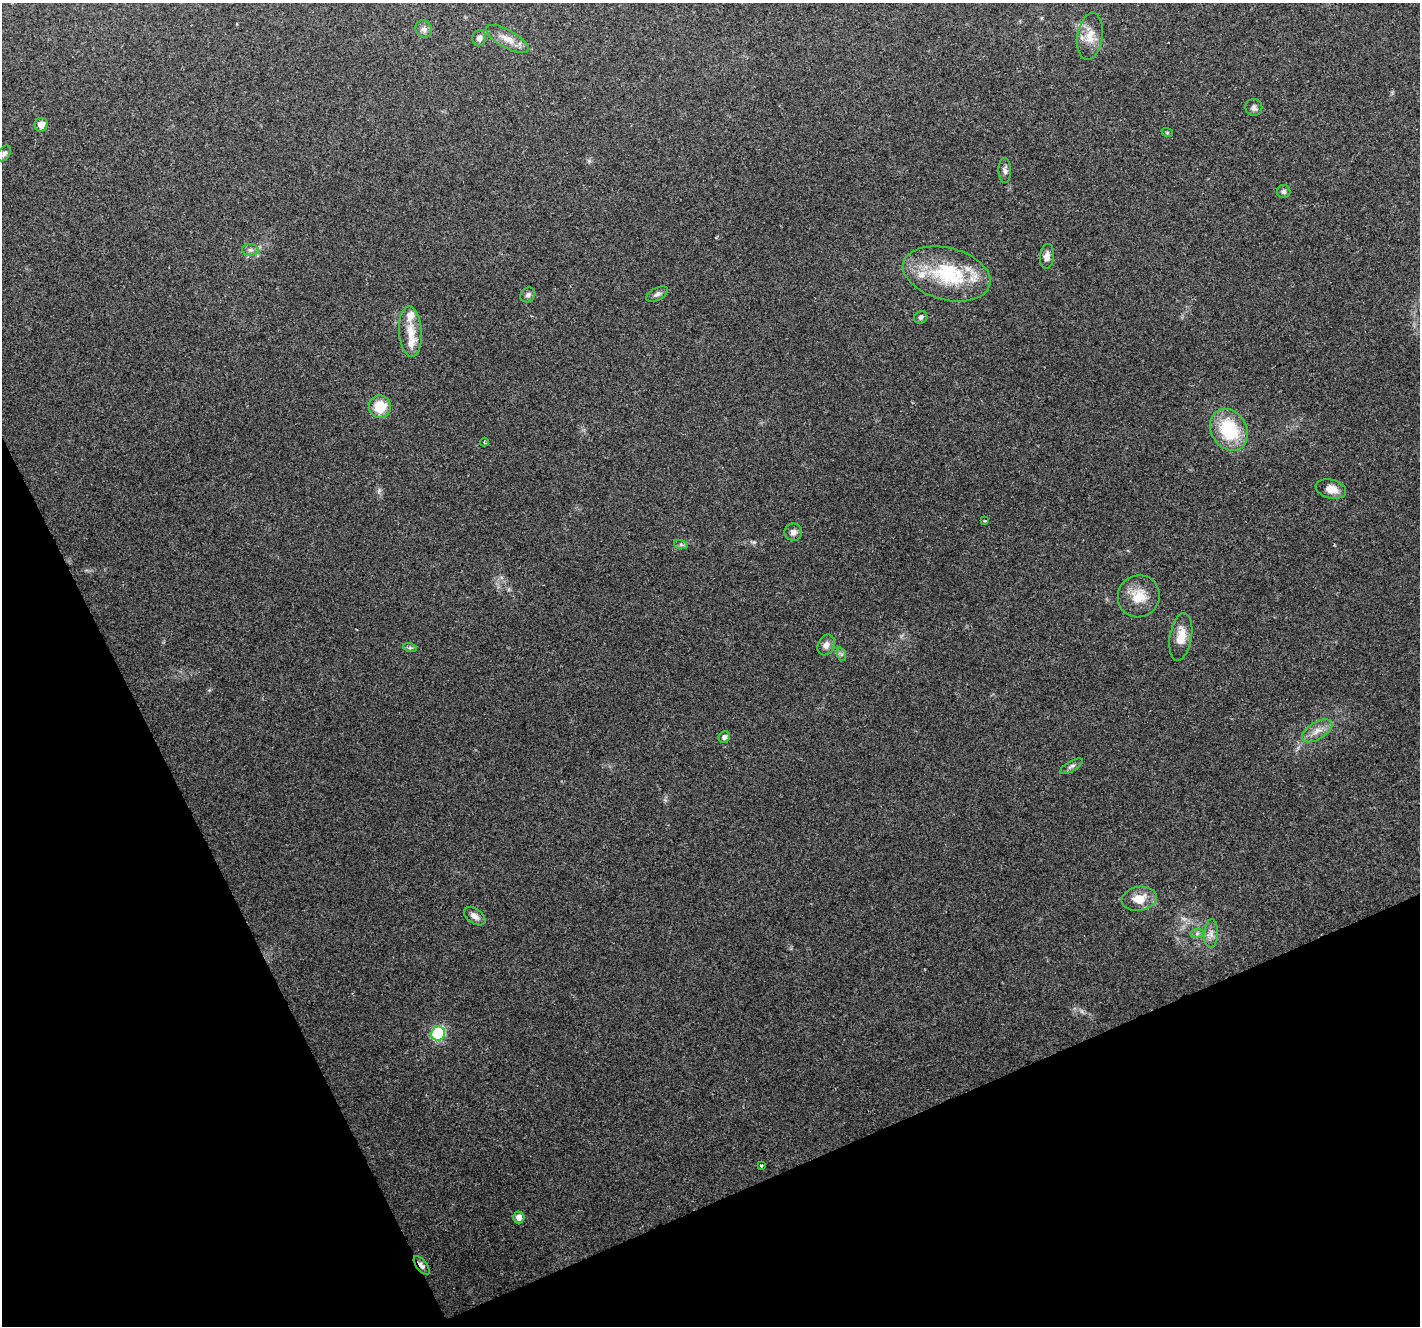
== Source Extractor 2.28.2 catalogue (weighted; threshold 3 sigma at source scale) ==
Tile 14 of 4 x 4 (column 2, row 4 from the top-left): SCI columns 1425-2842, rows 96-1419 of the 5681 x 5542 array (HDU 1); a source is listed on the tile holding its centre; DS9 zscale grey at full resolution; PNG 1422 x 1328 px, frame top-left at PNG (2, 3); each listed source drawn as its Kron ellipse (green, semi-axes under 4 px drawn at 4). Shown black and unused: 22% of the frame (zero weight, under 2 of 3 exposures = <1% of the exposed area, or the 3 px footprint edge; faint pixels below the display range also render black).
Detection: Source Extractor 2.28.2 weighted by HDU 2 'WHT'; one run over the whole footprint, this tile lists its part. Background 0.173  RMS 0.0078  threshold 0.0351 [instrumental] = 3 sigma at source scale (4.5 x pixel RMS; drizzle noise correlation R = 1.50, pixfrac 1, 0.0396/0.0396 arcsec/px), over >= 5 px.
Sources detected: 43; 3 inside a brighter listed object's ellipse — not listed separately; the other 40 listed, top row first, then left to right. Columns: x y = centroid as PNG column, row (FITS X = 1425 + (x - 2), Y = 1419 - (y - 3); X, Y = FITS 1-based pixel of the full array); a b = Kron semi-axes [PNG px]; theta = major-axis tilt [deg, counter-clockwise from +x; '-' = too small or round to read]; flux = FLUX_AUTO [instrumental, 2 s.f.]
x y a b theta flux
424 29 9 8 - 2.9
1090 36 23 12 82 12
479 38 8 7 - 3.7
507 39 24 9 -29 9.4
1254 108 8 8 - 2.6
41 125 7 6 - 6.2
1167 132 6 3 -19 0.81
4 153 8 6 54 2.6
1005 170 12 6 -88 2.8
1284 192 7 6 - 2.2
250 250 8 5 -7 2.4
1047 256 12 7 82 4.9
947 274 44 26 -14 57
657 294 12 6 28 2.7
528 295 8 7 - 2.4
921 317 7 6 - 2
410 332 25 11 -86 13
380 407 11 11 - 19
1229 430 22 17 -58 43
484 442 4 3 - 1
1331 489 15 9 -13 8.9
984 521 3 2 - 0.74
793 532 9 8 - 3.8
681 545 7 4 -19 1.4
1139 596 21 20 - 17
1181 637 24 11 81 13
826 645 11 8 63 4
410 648 7 4 -18 1.4
841 654 7 4 -71 1.6
1317 731 17 8 31 7.2
724 737 6 5 - 2.7
1071 766 13 5 31 2.3
1139 899 17 12 10 13
475 916 12 7 -36 4.8
1197 934 7 4 1 1.7
1211 934 14 7 86 4.5
438 1034 7 6 - 93
761 1165 4 3 - 2
519 1217 6 5 - 4.4
422 1266 11 5 -52 2.8
Overlapping masked pixels (flux is a lower limit): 1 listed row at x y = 422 1266